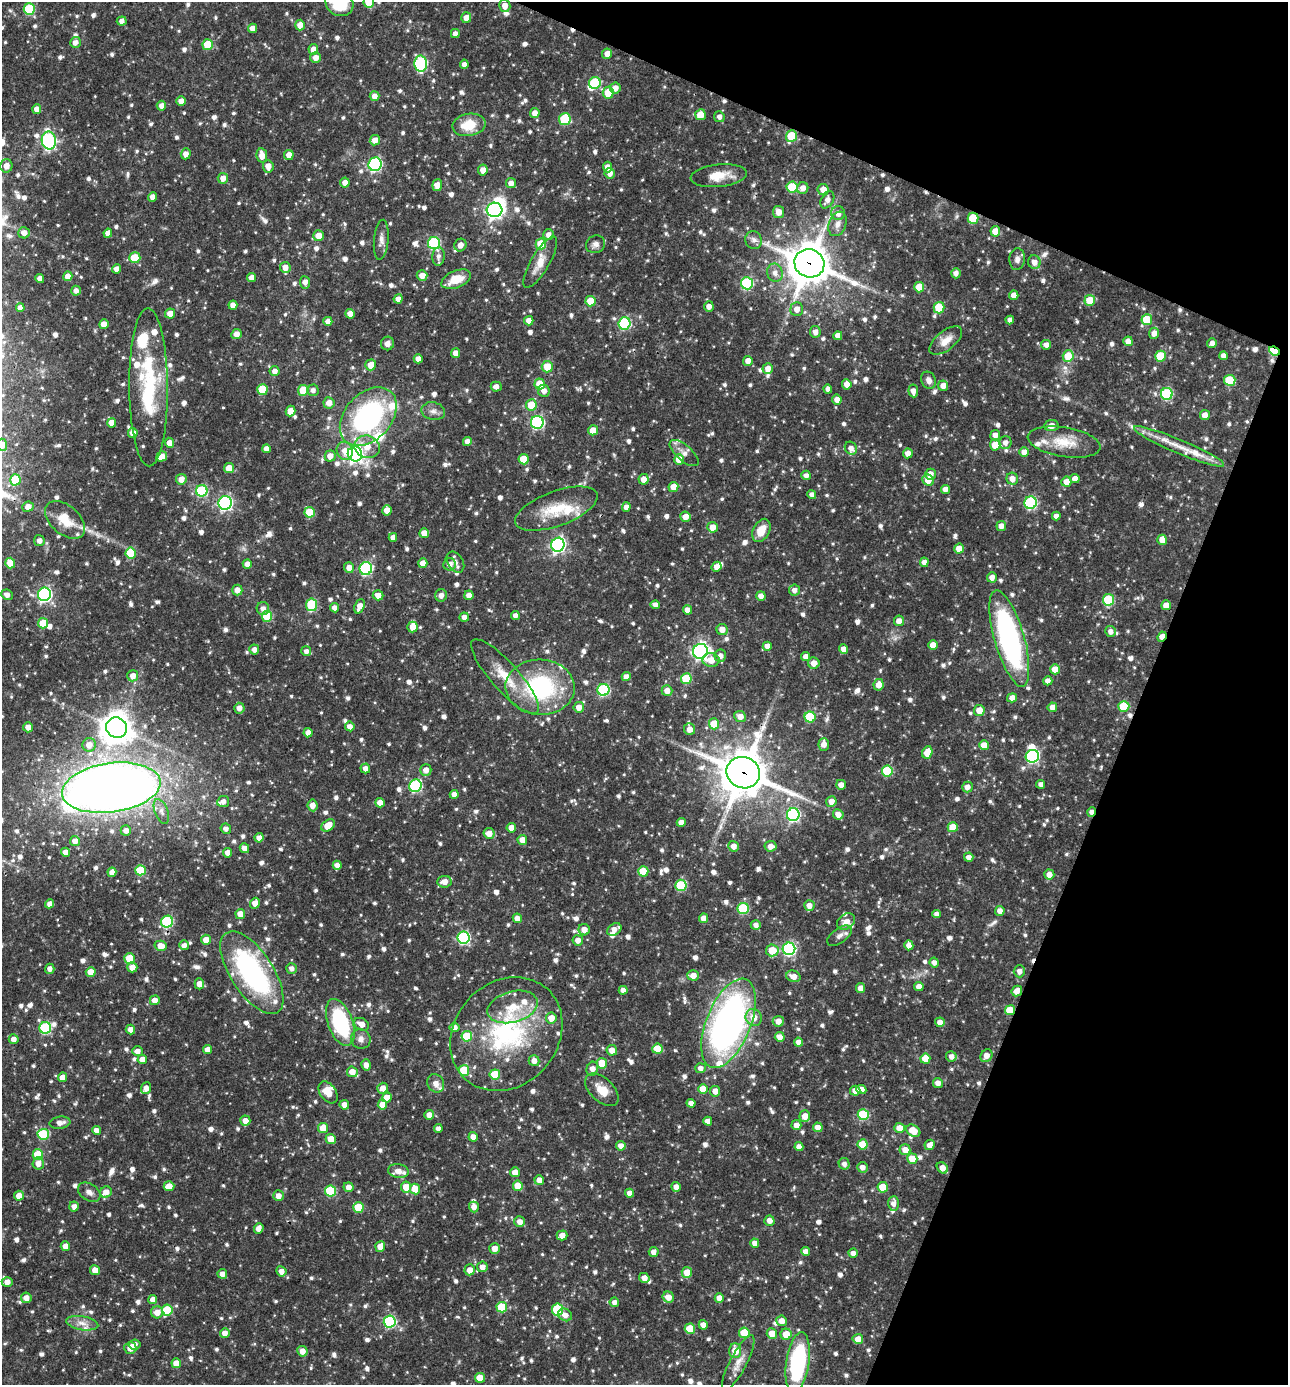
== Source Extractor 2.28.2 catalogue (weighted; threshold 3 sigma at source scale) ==
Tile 8 of 4 x 4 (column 4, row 2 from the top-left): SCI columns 4128-5413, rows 2768-4150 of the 5550 x 5536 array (HDU 1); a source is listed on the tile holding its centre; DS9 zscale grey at full resolution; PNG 1290 x 1387 px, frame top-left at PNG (2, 2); each listed source drawn as its Kron ellipse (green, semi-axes under 4 px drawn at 4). Shown black and unused: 20% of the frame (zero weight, under 3 of 4 exposures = <1% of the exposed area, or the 3 px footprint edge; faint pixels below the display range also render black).
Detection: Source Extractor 2.28.2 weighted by HDU 2 'WHT'; one run over the whole footprint, this tile lists its part. Background 0.0652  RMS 0.0036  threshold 0.0161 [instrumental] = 3 sigma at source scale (4.5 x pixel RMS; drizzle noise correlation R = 1.50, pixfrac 1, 0.05/0.05 arcsec/px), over >= 5 px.
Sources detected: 1179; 4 inside a brighter object's white glare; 6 cosmic-ray / hot-pixel residue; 1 long thin detection or spike segment (spike, bleed or trail) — neither listed nor drawn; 32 inside a brighter listed object's ellipse — not listed separately; of the other 1136, all 500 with FLUX_AUTO >= 1.67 (the completeness limit of this list) listed and drawn (636 fainter detections not listed), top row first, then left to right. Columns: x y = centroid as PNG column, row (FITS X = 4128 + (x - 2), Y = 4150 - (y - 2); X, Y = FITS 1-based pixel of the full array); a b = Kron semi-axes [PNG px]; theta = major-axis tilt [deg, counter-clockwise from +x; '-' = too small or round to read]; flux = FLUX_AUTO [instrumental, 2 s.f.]
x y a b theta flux
369 2 6 5 - 9.5
339 3 14 12 -33 14
505 6 6 5 - 2.9
29 9 6 5 - 22
466 18 5 5 - 2.9
122 21 5 4 - 1.9
300 25 5 5 - 3.1
252 28 4 4 - 2.6
455 34 4 4 - 1.7
75 42 5 5 - 2.2
208 45 5 5 - 12
313 49 5 5 - 2.5
607 54 5 5 - 2.8
316 58 5 5 - 2.7
421 64 8 6 -87 48
464 64 4 4 - 1.9
595 83 6 5 - 24
615 88 5 5 - 2.6
608 93 6 5 - 7.2
374 96 5 5 - 2.4
181 101 5 4 - 2.7
161 106 5 4 - 2.2
37 109 5 4 - 3.2
535 113 5 4 - 2.5
700 115 5 5 - 5.4
719 117 5 5 - 1.7
565 119 6 6 - 18
469 125 17 11 11 8.8
791 136 6 5 - 14
375 140 5 5 - 2.9
49 141 9 7 -79 51
186 154 5 5 - 2.3
289 155 5 5 - 3.2
262 156 7 5 -79 3.8
375 164 7 6 - 59
6 166 6 6 - 3
268 166 6 5 - 3
607 167 5 4 - 2.7
483 170 5 5 - 2.9
610 173 5 5 - 2.6
719 176 28 11 6 7.2
223 178 5 5 - 2.9
345 183 5 4 - 2.7
511 183 5 5 - 2.4
437 185 6 5 - 3.3
792 187 5 5 - 15
803 188 6 5 - 2.8
823 190 6 5 - 3.7
152 197 5 4 - 2.7
827 200 9 6 61 2.3
495 210 8 7 - 120
779 212 6 5 - 3.1
838 213 7 7 - 2.9
973 218 5 5 - 12
838 224 12 8 70 2.4
995 231 5 5 - 4.5
24 233 6 5 - 2.6
108 233 4 4 - 2.4
548 235 5 5 - 1.9
318 236 5 5 - 4.6
381 240 20 7 85 2.4
754 240 9 8 - 1.8
434 243 6 6 - 36
541 244 5 5 - 9.5
595 244 10 8 31 1.8
460 245 6 6 - 2.8
438 256 9 6 84 1.7
135 258 6 5 - 10
1017 259 11 7 85 2.1
540 262 29 9 60 5.4
1034 262 7 6 - 2.7
809 263 15 14 - 1100
285 267 5 5 - 2.7
116 269 5 4 - 2.2
775 273 9 7 -72 2.3
956 273 5 5 - 1.8
422 275 5 5 - 3
68 276 5 4 - 3.2
40 278 4 4 - 2.3
252 278 4 4 - 2.8
456 279 15 8 23 7.2
305 282 6 5 - 2.3
747 283 6 6 - 34
919 287 5 5 - 7.8
76 291 5 4 - 1.8
1014 295 4 4 - 3.2
398 299 4 4 - 2.3
1090 300 5 5 - 8
590 301 5 5 - 6.5
233 305 4 4 - 2.4
709 306 5 5 - 2.2
20 308 4 4 - 2.2
939 308 6 5 - 11
797 309 7 6 - 2.7
170 314 5 5 - 3.6
350 314 5 4 - 2.9
1010 320 4 4 - 1.9
1147 320 5 5 - 11
328 321 4 4 - 2.6
529 321 4 4 - 2.9
624 323 6 6 - 36
104 324 5 5 - 3.6
815 332 6 5 - 2.2
1154 333 5 5 - 2.4
236 334 5 5 - 2.7
838 336 4 4 - 2.5
946 341 19 9 39 4.3
1128 341 5 4 - 3.3
387 343 7 6 - 1.7
1212 343 5 4 - 1.9
1046 345 5 5 - 2.1
1274 351 5 4 - 16
456 353 5 4 - 3
1068 356 6 5 - 8.8
1160 356 5 5 - 11
1223 356 4 4 - 1.9
418 359 4 4 - 2.7
748 361 5 5 - 2.5
371 365 5 5 - 4.5
547 367 5 5 - 6.7
768 369 5 5 - 2.9
275 371 5 5 - 2.2
928 380 9 7 -63 1.9
1230 380 5 5 - 14
540 384 5 5 - 9.2
847 384 5 4 - 2.5
943 386 5 5 - 2.5
148 387 79 19 -89 35
496 387 5 5 - 2.1
828 389 4 4 - 1.7
262 390 5 5 - 9.1
303 390 5 5 - 10
313 390 5 5 - 1.7
544 391 6 6 - 2.2
913 391 6 5 - 2.1
1167 394 6 6 - 35
837 399 5 4 - 2.6
329 403 6 5 - 3
531 405 6 5 - 8.4
290 411 5 4 - 3.9
433 411 12 8 -13 2.2
1205 415 5 5 - 2.8
368 417 34 23 47 64
537 422 6 6 - 51
112 423 5 4 - 3.3
1051 426 7 5 5 3
593 430 5 5 - 5.1
133 433 5 5 - 2.9
995 435 5 5 - 2.3
467 441 4 4 - 2.2
1064 442 37 15 -9 9.9
169 443 5 4 - 2.6
1005 443 6 6 - 1.9
2 445 6 5 - 3.5
995 445 5 5 - 5.9
1179 446 49 7 -23 8.4
367 447 13 11 -17 5.6
851 448 7 5 -53 1.9
266 449 4 4 - 2.3
345 451 9 8 - 3.7
1024 452 5 5 - 2.6
684 453 18 8 -41 3
908 453 5 4 - 2.6
355 454 7 7 - 110
162 456 6 5 - 2.8
330 456 5 5 - 3.1
524 459 5 5 - 8.4
679 459 5 5 - 5.2
229 468 5 5 - 4.5
930 474 5 5 - 2.8
806 475 5 4 - 2.2
181 479 5 5 - 3
644 479 5 5 - 3
1012 479 6 5 - 2.9
1075 479 4 4 - 2.6
15 480 5 5 - 11
928 480 6 5 - 5
1066 482 5 5 - 3.5
673 487 5 5 - 3.9
945 489 4 4 - 2.3
202 491 6 5 - 27
812 495 5 4 - 1.7
225 503 7 6 - 80
1030 503 6 6 - 42
28 507 6 5 - 2.8
626 507 5 4 - 2.1
556 509 43 17 20 14
387 510 5 5 - 4.5
310 512 5 5 - 12
1056 516 4 4 - 1.7
685 517 5 5 - 2.8
65 520 23 14 -41 8.1
1001 526 5 4 - 2.5
713 527 5 5 - 4
761 530 12 8 63 5.4
424 533 5 4 - 3.6
393 537 4 4 - 2
1162 540 5 5 - 4.3
39 541 5 5 - 2.1
558 545 7 6 - 97
959 549 5 5 - 3.7
131 553 5 5 - 12
455 562 11 7 -58 1.9
924 562 4 4 - 1.9
10 563 5 5 - 7
423 563 5 4 - 2.9
247 564 5 4 - 2.3
450 564 6 6 - 2.4
717 567 5 5 - 2.7
349 568 5 5 - 2.7
366 568 6 6 - 48
992 577 5 5 - 2.4
237 590 5 5 - 2.8
794 590 5 5 - 2.1
44 594 7 6 - 74
7 595 6 5 - 1.9
378 595 5 5 - 3
441 595 6 6 - 2.2
469 595 5 4 - 2.6
761 596 5 4 - 2.5
1108 600 6 5 - 23
312 605 6 5 - 19
655 605 4 4 - 1.8
1166 605 5 4 - 4.1
360 606 7 5 68 3.2
335 608 4 4 - 2.2
263 609 6 6 - 2
688 610 4 4 - 2.8
515 615 4 4 - 1.8
267 616 5 5 - 14
464 617 4 4 - 2.3
899 621 5 5 - 2.7
43 623 5 5 - 7.9
412 627 5 5 - 3.7
722 630 6 5 - 2.9
1110 631 5 5 - 1.9
1162 637 5 4 - 4.7
1009 638 50 15 -74 86
933 645 5 4 - 3.9
767 646 4 4 - 2.4
844 649 4 4 - 3
254 650 5 5 - 2.1
306 651 5 5 - 1.7
700 651 7 7 - 110
720 656 6 6 - 2.1
806 657 4 4 - 2.5
711 660 8 6 -7 3.8
814 663 6 5 - 3
1055 669 5 5 - 4.1
133 676 5 5 - 3
505 676 48 14 -48 11
626 676 5 4 - 2.2
686 679 5 5 - 13
1048 681 4 4 - 2.1
879 685 6 5 - 3.1
540 687 34 27 -2 42
603 690 6 6 - 38
667 691 5 5 - 2.6
1012 698 5 4 - 2.6
1124 706 5 5 - 14
579 707 5 5 - 3
1052 707 4 4 - 2.5
239 708 5 5 - 2.4
979 710 5 5 - 4.7
740 716 6 5 - 3
810 717 5 5 - 16
714 724 5 5 - 8.5
350 726 5 4 - 2.3
28 727 5 5 - 2.3
117 728 11 10 - 570
689 729 6 5 - 2.9
308 733 4 4 - 2.5
824 744 6 5 - 2.8
89 745 7 6 - 3.2
984 745 5 5 - 4.8
927 752 6 5 - 5.5
1032 756 6 6 - 51
365 768 5 5 - 2.3
426 770 6 5 - 2.9
887 771 5 5 - 20
743 773 17 15 -24 1500
1041 784 4 4 - 1.8
841 785 5 4 - 2.7
415 786 6 6 - 39
967 787 5 5 - 2.3
111 788 49 24 8 540
454 794 4 4 - 2.4
223 801 6 5 - 2
831 802 5 5 - 2.7
380 803 5 4 - 3.4
313 805 6 5 - 3
161 811 13 6 -68 2.1
1092 812 4 4 - 2.6
838 814 5 5 - 2.6
793 815 6 6 - 52
681 822 4 4 - 2.4
328 825 7 5 37 4.8
953 827 5 5 - 8.2
511 828 5 4 - 3.1
226 829 5 5 - 1.7
126 830 5 5 - 2.1
489 833 5 5 - 3.1
259 838 5 4 - 2.4
522 840 5 5 - 3.4
75 841 5 5 - 2.5
733 846 5 5 - 2.6
770 846 6 5 - 2.6
244 848 5 4 - 2
65 852 4 4 - 2.8
228 853 5 4 - 2.9
969 857 5 4 - 2
337 865 4 4 - 2.4
140 870 5 5 - 13
643 871 5 5 - 8.4
112 872 5 4 - 2.2
1049 875 5 5 - 3
444 882 7 6 - 3.1
681 885 5 5 - 22
255 903 5 5 - 2.8
50 904 5 4 - 2
809 905 5 5 - 2.7
743 908 5 5 - 26
1000 911 5 4 - 2.4
240 914 5 5 - 3.4
937 914 4 4 - 1.7
517 918 4 4 - 2.9
704 918 5 4 - 3.4
167 922 6 6 - 33
846 922 10 7 39 2.7
756 925 5 5 - 1.7
614 929 8 5 35 2.8
584 930 6 5 - 3.3
840 936 14 7 36 2
463 938 6 6 - 44
206 940 5 5 - 3.8
578 940 5 5 - 2.3
184 945 5 5 - 2
909 945 5 4 - 2.6
161 946 6 5 - 4
789 949 6 6 - 61
772 950 6 6 - 6.6
130 958 5 5 - 9.9
934 962 5 4 - 1.9
132 967 5 5 - 2.7
291 968 5 5 - 1.8
50 969 5 4 - 2
1019 971 6 5 - 1.8
91 972 5 5 - 4.7
252 973 47 21 -57 67
693 975 5 5 - 3.1
793 976 7 5 -21 2.9
199 984 5 5 - 2.6
919 986 5 4 - 2.4
861 988 5 4 - 3.4
623 990 4 4 - 2.1
1017 991 5 5 - 2.7
155 1000 5 5 - 2.8
513 1007 26 15 15 11
1010 1010 5 5 - 8.3
754 1017 8 8 - 4.5
551 1018 5 5 - 3.9
778 1021 5 5 - 2.8
340 1022 24 12 -70 36
940 1022 5 4 - 2.5
728 1023 47 22 68 160
361 1024 8 5 -30 3
454 1027 5 5 - 2
45 1028 6 6 - 32
130 1030 5 4 - 2.3
506 1034 61 51 48 58
467 1036 5 5 - 12
780 1037 5 5 - 2.9
14 1039 5 5 - 2.3
361 1039 10 9 - 2.1
799 1042 4 4 - 2.5
207 1049 4 4 - 2.6
657 1049 5 5 - 9
612 1050 5 5 - 3.5
137 1051 5 5 - 2.2
951 1056 5 5 - 2.1
986 1056 7 5 54 2.7
142 1059 5 4 - 2.6
925 1059 5 5 - 5.8
534 1061 5 5 - 2.5
602 1063 5 5 - 7.3
366 1065 6 4 -77 2.3
700 1068 5 5 - 1.9
592 1069 7 5 71 2.5
464 1070 5 5 - 14
352 1072 5 5 - 4.1
495 1074 5 5 - 12
63 1077 5 4 - 2.9
436 1083 9 8 - 2.8
938 1083 5 5 - 2.6
146 1088 6 5 - 2.1
383 1088 5 5 - 2.6
703 1089 5 5 - 6.2
861 1089 5 4 - 3.1
602 1090 20 11 -44 5.8
715 1091 5 5 - 2.9
855 1091 5 5 - 3.2
328 1092 12 8 -55 5
387 1097 5 4 - 3.6
691 1103 4 4 - 2.4
382 1104 5 4 - 4.8
344 1105 5 4 - 2.3
429 1115 5 5 - 2.6
863 1115 5 5 - 22
805 1116 6 5 - 3.5
245 1121 5 5 - 2.8
708 1121 4 4 - 2.5
60 1123 10 6 7 2.3
796 1125 5 5 - 2.9
818 1127 5 4 - 3.1
323 1128 5 5 - 6.5
899 1128 5 5 - 4.8
438 1129 4 4 - 1.7
96 1130 4 4 - 1.9
913 1131 7 5 -32 5.2
43 1134 5 5 - 22
473 1137 5 4 - 3.4
331 1139 5 5 - 5
863 1144 5 5 - 9.1
930 1145 5 5 - 2.2
621 1146 5 4 - 2.4
799 1146 4 4 - 2.4
905 1150 5 5 - 3.5
38 1155 5 5 - 11
912 1159 5 5 - 6.7
38 1163 6 5 - 2.8
844 1164 6 5 - 1.8
862 1167 5 5 - 2.1
942 1168 6 5 - 2.9
398 1171 10 7 -10 2.9
515 1172 5 5 - 2.8
539 1180 5 5 - 2.8
169 1186 5 5 - 3.8
518 1186 5 5 - 7.3
348 1187 5 5 - 2.7
406 1187 5 5 - 5
676 1187 5 4 - 2.3
883 1187 5 5 - 11
415 1189 5 5 - 6.4
330 1191 5 5 - 21
89 1192 12 8 -33 2.1
106 1192 6 5 - 3.4
630 1193 4 4 - 2.5
19 1196 5 5 - 3.2
278 1196 5 5 - 2.6
893 1203 7 5 87 1.9
74 1206 5 4 - 2.2
358 1207 5 5 - 12
474 1207 5 5 - 2.4
769 1221 5 5 - 2.2
520 1222 5 5 - 2.6
259 1228 5 4 - 2.5
562 1235 5 5 - 2.7
755 1243 4 4 - 2.5
65 1246 5 4 - 3.1
380 1246 5 5 - 3.2
495 1248 5 5 - 2.6
805 1251 4 4 - 2.1
654 1252 5 5 - 2.2
853 1253 4 4 - 2.2
482 1267 5 5 - 2.4
95 1270 5 5 - 4
470 1270 5 5 - 3.2
281 1271 5 5 - 2.6
687 1272 5 5 - 5
222 1274 5 4 - 2.1
644 1278 5 4 - 2.6
7 1282 5 5 - 2.5
668 1297 6 5 - 3.3
26 1298 5 5 - 2.7
719 1298 5 4 - 2.8
153 1300 4 4 - 2.4
614 1302 5 4 - 1.9
502 1307 5 5 - 14
557 1309 6 5 - 20
167 1310 5 5 - 14
157 1312 6 6 - 3.4
565 1315 7 6 - 2.1
390 1321 6 6 - 39
782 1321 5 5 - 2.8
82 1323 16 7 -9 3
703 1325 5 4 - 2.4
690 1329 5 5 - 11
225 1333 5 5 - 2.6
744 1333 5 5 - 12
772 1333 5 5 - 4.8
786 1334 5 5 - 5.6
858 1339 5 5 - 3
135 1344 6 5 - 2.3
130 1348 6 6 - 3.2
302 1351 5 5 - 3.1
735 1351 7 6 - 5.6
798 1362 31 11 81 47
176 1363 5 5 - 4.2
738 1363 31 8 62 4.3
480 1378 5 5 - 4.8
Overlapping masked pixels (flux is a lower limit): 10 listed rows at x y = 973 218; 809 263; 236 334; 1274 351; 1162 637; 1009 638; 743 773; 111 788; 1092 812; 1010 1010
Isophote crosses this tile's border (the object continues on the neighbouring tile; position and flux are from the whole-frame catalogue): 4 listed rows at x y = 369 2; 339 3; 2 445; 111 788